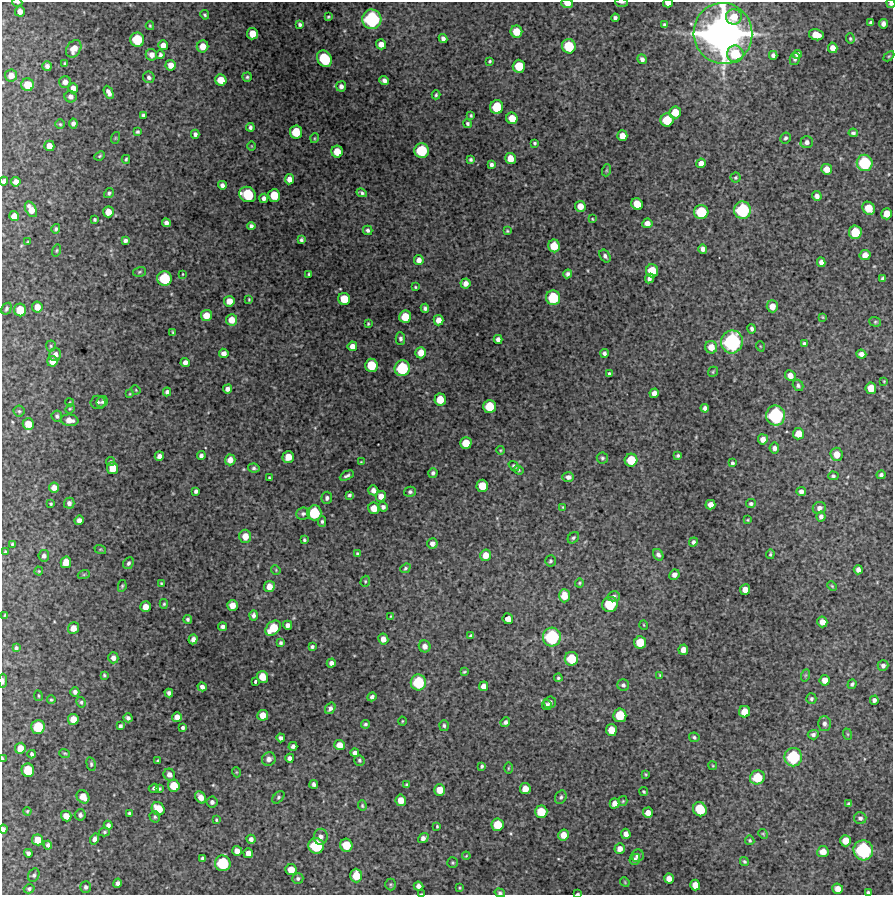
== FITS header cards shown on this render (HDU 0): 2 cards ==
NAXIS1  =                  891 /FITS: X Dimension
NAXIS2  =                  893 /FITS: Y Dimension

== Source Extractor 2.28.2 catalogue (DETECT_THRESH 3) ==
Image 891 x 893 px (HDU 0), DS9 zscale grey, 1 PNG px = 1 image px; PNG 895 x 897 px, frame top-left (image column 1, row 893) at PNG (2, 2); each listed source drawn as its Kron ellipse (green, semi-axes under 4 px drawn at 4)
Background 4510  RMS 190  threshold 570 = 3 sigma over >= 5 px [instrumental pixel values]
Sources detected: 447; all 447 listed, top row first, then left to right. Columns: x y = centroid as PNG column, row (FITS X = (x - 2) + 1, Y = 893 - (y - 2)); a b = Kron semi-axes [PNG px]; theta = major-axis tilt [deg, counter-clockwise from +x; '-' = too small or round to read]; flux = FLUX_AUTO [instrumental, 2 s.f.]
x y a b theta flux
17 2 5 2 - 1.6e+04
622 2 6 2 -3 1.7e+04
567 3 6 4 -5 1.1e+05
668 3 5 3 - 7.7e+04
891 3 4 4 - 3.4e+04
20 11 5 5 - 7.8e+04
205 15 5 4 - 1.9e+04
328 17 3 3 - 1.4e+04
734 17 8 7 - 1.6e+05
615 18 4 4 - 3.2e+04
372 19 9 9 - 9.9e+05
871 23 4 3 - 2.6e+04
300 24 4 3 - 2.7e+04
883 24 5 4 - 4.9e+04
664 25 4 3 - 2.6e+04
150 26 4 3 - 1.5e+04
516 32 6 6 - 1.9e+05
723 33 30 29 - 6.9e+06
252 34 6 5 - 1.7e+05
816 35 7 5 -13 1.8e+05
443 39 4 4 - 4.5e+04
850 39 5 4 - 1.8e+04
137 40 7 7 - 4.2e+05
381 44 5 5 - 9.8e+04
163 45 5 5 - 8.0e+04
203 46 6 5 - 1.3e+05
569 46 7 7 - 4.0e+05
833 48 5 4 - 9.0e+04
74 49 9 7 58 1.2e+05
735 54 8 8 - 3.8e+05
797 54 5 4 - 5.2e+04
151 55 6 5 - 7.1e+04
160 55 4 4 - 2.8e+04
773 55 4 4 - 3.8e+04
889 56 6 4 44 1.6e+04
324 59 9 7 -60 6.0e+05
642 59 5 4 - 4.6e+04
795 59 6 5 - 2.8e+04
490 61 3 3 - 1.6e+04
65 64 4 3 - 1.9e+04
171 65 5 5 - 1.1e+05
47 66 5 5 - 4.8e+04
519 66 6 6 - 2.7e+05
11 75 6 6 - 9.5e+04
149 77 6 5 - 3.2e+04
247 77 5 4 - 2.1e+04
221 80 6 5 - 1.8e+05
384 81 5 4 - 5.4e+04
65 82 6 6 - 5.7e+04
27 85 6 6 - 2.2e+05
341 86 5 5 - 4.7e+04
73 88 5 4 - 9.0e+04
109 92 7 4 -64 6.2e+04
436 95 4 3 - 1.9e+04
70 97 6 5 - 5.4e+04
497 107 7 6 - 3.9e+05
675 112 6 6 - 1.9e+05
143 115 4 3 - 2.3e+04
471 115 3 3 - 1.5e+04
512 118 6 5 - 1.8e+05
667 120 6 6 - 3.1e+05
73 123 5 4 - 4.2e+04
60 124 5 5 - 1.8e+04
467 124 4 3 - 2.2e+04
250 127 4 3 - 3.2e+04
137 132 3 3 - 2.0e+04
296 132 6 6 - 3.1e+05
853 133 4 3 - 2.5e+04
195 134 4 4 - 3.9e+04
622 136 5 5 - 1.1e+05
115 138 6 4 72 1.2e+04
315 138 5 3 - 1.2e+04
785 138 6 5 - 3.3e+04
807 142 6 6 - 5.3e+04
535 143 3 3 - 1.8e+04
49 146 5 5 - 1.1e+05
252 146 4 3 - 8.7e+03
421 151 7 7 - 4.7e+05
337 152 6 6 - 1.9e+05
100 156 5 4 - 1.7e+04
510 158 6 5 - 1.6e+05
126 159 4 3 - 1.8e+04
471 160 4 4 - 2.4e+04
701 163 5 4 - 8.2e+04
865 163 8 8 - 6.0e+05
491 165 4 3 - 3.2e+04
827 169 5 5 - 1.1e+05
607 170 6 4 71 1.7e+04
735 178 5 5 - 2.0e+04
289 179 5 4 - 8.6e+04
4 181 4 4 - 3.3e+04
16 182 5 4 - 6.5e+04
222 185 4 4 - 4.3e+04
109 193 5 4 - 2.3e+04
362 193 5 3 - 2.8e+04
248 194 8 7 - 5.0e+05
274 195 6 6 - 2.5e+05
817 196 5 4 - 5.7e+04
264 198 4 4 - 4.3e+04
637 204 6 5 - 2.0e+05
580 206 5 5 - 1.3e+05
869 208 7 5 -53 2.2e+05
31 209 8 5 -61 1.3e+05
743 210 9 8 - 7.2e+05
108 212 5 5 - 1.3e+05
701 212 7 7 - 4.1e+05
887 214 5 5 - 1.5e+05
14 216 5 5 - 1.1e+05
592 219 3 3 - 1.1e+04
95 220 3 3 - 2.0e+04
166 223 4 4 - 4.9e+04
647 223 5 4 - 6.8e+04
251 226 4 4 - 3.4e+04
56 229 5 4 - 2.3e+04
368 230 5 4 - 2.9e+04
507 231 3 3 - 1.5e+04
855 232 7 6 - 3.3e+05
125 240 4 3 - 3.3e+04
301 240 4 4 - 2.6e+04
28 242 3 3 - 1.3e+04
554 246 6 6 - 2.4e+05
703 249 4 4 - 5.1e+04
57 250 6 4 72 1.7e+04
865 255 5 5 - 9.3e+04
605 256 7 5 -55 3.5e+04
419 260 5 4 - 7.2e+04
821 262 5 4 - 5.9e+04
652 271 6 6 - 2.7e+05
139 272 6 4 17 2.0e+04
183 274 3 2 - 1.0e+04
309 274 3 3 - 1.6e+04
568 274 4 4 - 3.7e+04
883 278 4 4 - 3.2e+04
164 279 7 7 - 5.0e+05
649 279 5 4 - 4.1e+04
465 283 5 5 - 6.9e+04
415 287 3 2 - 1.3e+04
553 298 7 7 - 4.6e+05
249 299 4 3 - 1.3e+04
344 299 6 6 - 2.4e+05
229 301 5 5 - 1.1e+05
772 306 6 5 - 1.1e+05
37 307 5 5 - 1.2e+05
425 308 4 4 - 3.1e+04
6 309 6 4 59 2.5e+04
20 310 6 6 - 2.5e+05
206 316 5 5 - 1.4e+05
405 317 6 6 - 2.4e+05
822 317 4 3 - 1.2e+04
231 320 5 5 - 1.5e+05
439 320 5 5 - 1.0e+05
875 322 6 4 -20 1.9e+04
368 324 3 3 - 1.5e+04
752 329 5 4 - 3.1e+04
173 332 4 2 - 1.5e+04
400 339 6 5 - 3.7e+04
498 339 4 4 - 5.1e+04
732 342 11 10 - 1.2e+06
804 343 4 4 - 2.3e+04
51 346 5 5 - 2.0e+04
352 346 5 4 - 8.7e+04
760 346 5 3 - 1.1e+04
711 347 6 6 - 1.3e+05
224 353 5 4 - 6.8e+04
421 353 5 5 - 1.3e+05
604 353 4 4 - 3.3e+04
861 354 5 4 - 5.7e+04
55 355 6 5 - 6.2e+04
52 361 5 5 - 1.1e+05
185 362 4 4 - 5.5e+04
371 365 6 6 - 3.2e+05
402 368 8 7 - 5.8e+05
713 372 5 4 - 1.5e+04
609 374 4 3 - 2.5e+04
790 375 5 5 - 8.6e+04
884 381 3 3 - 1.1e+04
798 385 6 5 - 3.1e+04
871 388 6 5 - 1.8e+05
227 389 4 4 - 5.5e+04
136 390 5 3 - 1.2e+04
167 392 4 4 - 3.5e+04
654 393 5 4 - 7.4e+04
130 394 4 3 - 1.2e+04
440 399 6 5 - 2.0e+05
70 402 4 2 - 1.0e+04
98 402 7 6 - 3.4e+04
102 402 6 5 - 2.4e+04
489 406 6 6 - 3.1e+05
705 408 4 4 - 4.2e+04
70 409 5 4 - 1.5e+04
19 411 5 5 - 2.2e+04
57 416 5 5 - 3.3e+04
776 416 10 9 - 9.2e+05
70 420 9 6 -6 9.1e+04
28 424 6 5 - 1.5e+05
798 434 5 5 - 1.6e+05
763 439 5 5 - 9.1e+04
466 443 6 6 - 2.1e+05
774 448 5 5 - 4.6e+04
500 450 4 4 - 1.3e+04
837 454 7 6 - 1.3e+05
678 455 3 3 - 2.1e+04
159 456 5 4 - 5.9e+04
201 456 4 4 - 3.7e+04
288 457 6 5 - 1.5e+05
602 458 5 5 - 2.5e+04
230 460 5 5 - 9.9e+04
631 460 6 6 - 3.2e+05
110 461 4 4 - 2.0e+04
361 462 4 3 - 1.1e+04
732 463 4 3 - 2.4e+04
514 466 6 4 -39 2.2e+04
113 468 6 5 - 1.8e+05
254 468 6 4 -9 2.7e+04
519 470 5 4 - 1.4e+04
433 473 5 4 - 3.1e+04
881 475 4 4 - 3.1e+04
347 476 7 3 27 3.1e+04
833 476 5 4 - 2.3e+04
568 477 6 5 - 5.2e+04
269 478 3 3 - 1.6e+04
482 486 6 6 - 2.1e+05
54 488 5 5 - 8.5e+04
373 490 5 5 - 6.3e+04
196 491 4 3 - 3.0e+04
410 492 6 5 - 2.9e+04
801 492 4 4 - 5.5e+04
349 495 4 3 - 2.3e+04
381 496 5 5 - 9.4e+04
327 498 6 5 - 3.8e+04
69 503 5 5 - 4.6e+04
51 504 3 3 - 1.6e+04
751 504 5 4 - 2.5e+04
710 505 5 5 - 8.6e+04
383 507 5 4 - 4.0e+04
563 507 4 4 - 1.1e+04
374 508 5 5 - 1.5e+05
819 508 7 6 - 5.5e+04
314 513 7 7 - 4.9e+05
303 514 7 6 - 3.4e+04
821 516 5 4 - 4.2e+04
79 520 5 4 - 5.8e+04
747 520 4 3 - 1.2e+04
322 521 5 4 - 2.5e+04
245 536 6 6 - 1.3e+05
573 538 6 5 - 2.5e+04
304 540 4 3 - 2.0e+04
693 542 5 4 - 3.6e+04
12 544 3 3 - 1.5e+04
432 544 5 5 - 6.0e+04
100 549 6 4 -18 1.5e+04
5 552 3 3 - 1.5e+04
357 554 3 3 - 1.6e+04
770 554 5 3 - 1.8e+04
486 555 6 5 - 1.3e+05
658 555 6 4 -56 4.1e+04
44 556 6 5 - 4.2e+04
550 561 5 5 - 2.3e+04
66 562 6 5 - 1.5e+05
128 563 6 5 - 2.8e+04
405 568 5 4 - 2.1e+04
276 570 5 4 - 1.3e+04
858 570 4 4 - 6.1e+04
39 571 4 4 - 1.3e+04
84 574 6 4 19 1.6e+04
674 575 5 5 - 5.9e+04
365 581 5 4 - 1.6e+04
161 583 3 3 - 1.4e+04
579 583 4 4 - 1.6e+04
122 586 6 4 80 1.7e+04
832 586 5 3 - 1.3e+04
269 587 5 5 - 1.2e+05
745 589 5 5 - 9.9e+04
564 596 6 5 - 1.5e+05
614 596 6 5 - 3.2e+04
164 604 5 4 - 1.8e+04
610 604 8 7 - 4.4e+05
232 605 5 5 - 1.1e+05
146 607 5 5 - 1.2e+05
5 615 4 3 - 1.4e+04
253 615 5 4 - 3.9e+04
391 616 4 2 - 8.6e+03
188 619 4 4 - 2.5e+04
508 619 5 5 - 8.0e+04
822 622 5 5 - 9.6e+04
288 625 4 4 - 5.4e+04
644 625 5 3 - 1.1e+04
223 627 4 4 - 3.8e+04
73 628 6 5 - 1.0e+05
273 628 9 6 43 3.0e+05
471 636 4 3 - 2.7e+04
552 637 9 9 - 8.2e+05
193 639 5 4 - 5.3e+04
383 639 5 5 - 8.6e+04
640 642 6 6 - 2.6e+05
281 643 4 3 - 2.4e+04
425 646 6 5 - 7.2e+04
312 647 4 3 - 2.6e+04
16 648 4 4 - 2.5e+04
683 650 5 5 - 9.2e+04
113 658 5 5 - 6.1e+04
571 659 7 6 - 3.4e+05
331 663 4 4 - 5.3e+04
883 665 5 5 - 4.0e+04
464 672 4 3 - 1.5e+04
104 675 4 3 - 1.7e+04
660 675 4 4 - 1.4e+04
806 675 6 4 70 1.6e+04
262 677 6 5 - 1.7e+05
558 678 4 4 - 1.9e+04
825 680 5 5 - 9.3e+04
3 681 7 3 88 3.3e+04
255 682 3 2 - 1.9e+04
418 682 8 7 - 5.4e+05
852 684 5 4 - 2.6e+04
623 685 6 5 - 3.3e+04
483 686 5 4 - 7.6e+04
202 687 5 4 - 4.9e+04
75 692 5 4 - 4.3e+04
169 693 4 4 - 3.9e+04
38 696 5 3 - 1.2e+04
372 697 5 4 - 3.7e+04
811 699 5 5 - 2.5e+04
51 700 4 3 - 1.6e+04
874 700 4 4 - 4.0e+04
81 702 5 4 - 2.1e+04
550 702 6 6 - 3.8e+04
547 705 5 5 - 3.9e+04
330 708 6 4 56 4.3e+04
745 712 6 5 - 1.6e+05
263 715 5 5 - 1.3e+05
620 715 7 6 - 3.4e+05
177 717 5 5 - 8.6e+04
128 718 4 4 - 3.5e+04
73 719 5 5 - 1.4e+05
402 721 4 4 - 1.2e+04
505 722 5 4 - 3.3e+04
366 724 4 4 - 2.3e+04
824 724 7 6 - 4.7e+04
120 726 4 3 - 2.8e+04
444 726 5 5 - 2.5e+04
38 727 7 6 - 3.6e+05
183 728 4 3 - 2.6e+04
611 730 6 5 - 1.6e+05
847 734 6 3 -70 1.4e+04
813 735 5 5 - 3.3e+04
694 737 5 4 - 2.2e+04
281 738 4 4 - 4.1e+04
339 745 5 5 - 1.2e+05
293 746 4 4 - 3.8e+04
20 748 5 5 - 1.2e+05
65 753 5 3 - 1.5e+04
355 753 4 4 - 4.7e+04
32 754 4 3 - 2.6e+04
793 757 9 9 - 6.7e+05
2 758 4 3 - 1.1e+04
290 758 4 4 - 4.7e+04
269 759 7 6 - 6.3e+04
359 760 5 5 - 2.4e+04
158 761 4 2 - 1.5e+04
91 764 7 4 -77 2.3e+04
482 766 4 3 - 2.3e+04
713 766 4 3 - 1.1e+04
508 768 6 4 89 1.3e+04
28 770 7 6 - 3.3e+05
236 772 5 3 - 1.1e+04
646 774 3 2 - 1.2e+04
169 775 6 5 - 6.2e+04
757 777 7 6 - 3.3e+05
314 784 4 3 - 3.2e+04
407 785 3 3 - 1.8e+04
174 786 6 5 - 2.2e+05
154 788 5 3 - 2.6e+04
159 789 4 4 - 2.2e+04
525 789 5 5 - 1.4e+05
440 790 6 5 - 1.6e+05
644 792 4 4 - 1.8e+04
83 797 7 6 - 1.3e+05
201 797 6 5 - 9.9e+04
278 797 7 4 46 2.3e+04
561 797 7 5 62 3.0e+04
401 800 6 5 - 1.3e+05
623 801 5 4 - 1.5e+04
212 802 5 5 - 4.0e+04
615 803 5 4 - 7.9e+04
849 804 4 4 - 3.8e+04
362 806 5 4 - 1.7e+04
158 809 7 6 - 2.6e+05
700 809 7 6 - 4.2e+05
27 811 4 3 - 1.3e+04
541 812 6 6 - 2.6e+05
129 813 4 4 - 2.5e+04
648 813 5 5 - 9.6e+04
80 815 5 5 - 4.3e+04
66 816 5 5 - 1.0e+05
155 817 6 5 - 2.3e+04
860 818 6 6 - 4.5e+04
216 820 3 3 - 1.4e+04
108 825 4 4 - 4.3e+04
497 825 6 6 - 2.5e+05
437 826 3 2 - 1.3e+04
3 829 4 3 - 3.6e+04
104 832 5 4 - 1.9e+04
626 834 5 4 - 6.4e+04
763 834 5 4 - 1.5e+04
563 835 5 5 - 1.3e+05
321 837 8 6 84 5.5e+04
423 838 6 4 39 5.4e+04
95 839 5 4 - 5.2e+04
251 839 4 4 - 4.3e+04
38 840 5 5 - 1.5e+05
750 840 5 4 - 2.0e+04
845 841 5 5 - 1.5e+05
48 845 4 4 - 3.5e+04
346 845 6 6 - 2.7e+05
316 846 8 7 - 5.5e+05
620 849 5 5 - 8.0e+04
863 850 10 9 - 1.0e+06
237 851 5 5 - 9.4e+04
823 852 6 5 - 1.3e+05
28 853 4 4 - 3.7e+04
248 853 5 5 - 8.3e+04
466 856 4 3 - 1.1e+04
638 856 6 6 - 5.2e+04
202 858 4 3 - 2.1e+04
635 859 5 5 - 4.3e+04
744 861 5 4 - 2.0e+04
223 863 8 7 - 5.6e+05
453 863 5 5 - 1.9e+04
291 870 5 5 - 1.5e+05
34 875 7 5 61 2.7e+04
356 876 7 6 - 2.3e+05
298 878 5 5 - 2.8e+04
669 878 5 5 - 8.9e+04
625 882 5 4 - 1.2e+04
118 883 5 4 - 4.8e+04
391 884 6 5 - 1.9e+04
695 885 5 5 - 1.2e+05
418 886 5 4 - 5.4e+04
86 887 6 5 - 3.3e+04
460 888 4 4 - 1.3e+04
29 889 5 4 - 2.3e+04
838 889 5 5 - 1.0e+05
500 893 5 4 - 2.4e+04
868 893 4 3 - 2.5e+04
422 894 4 2 - 1.3e+04
578 894 3 2 - 1.3e+04
At the frame edge (FLAGS 8, measured only in part): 15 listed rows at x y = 17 2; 622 2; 567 3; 668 3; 891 3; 723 33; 11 75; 4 181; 3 681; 2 758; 3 829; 500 893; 868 893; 422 894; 578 894